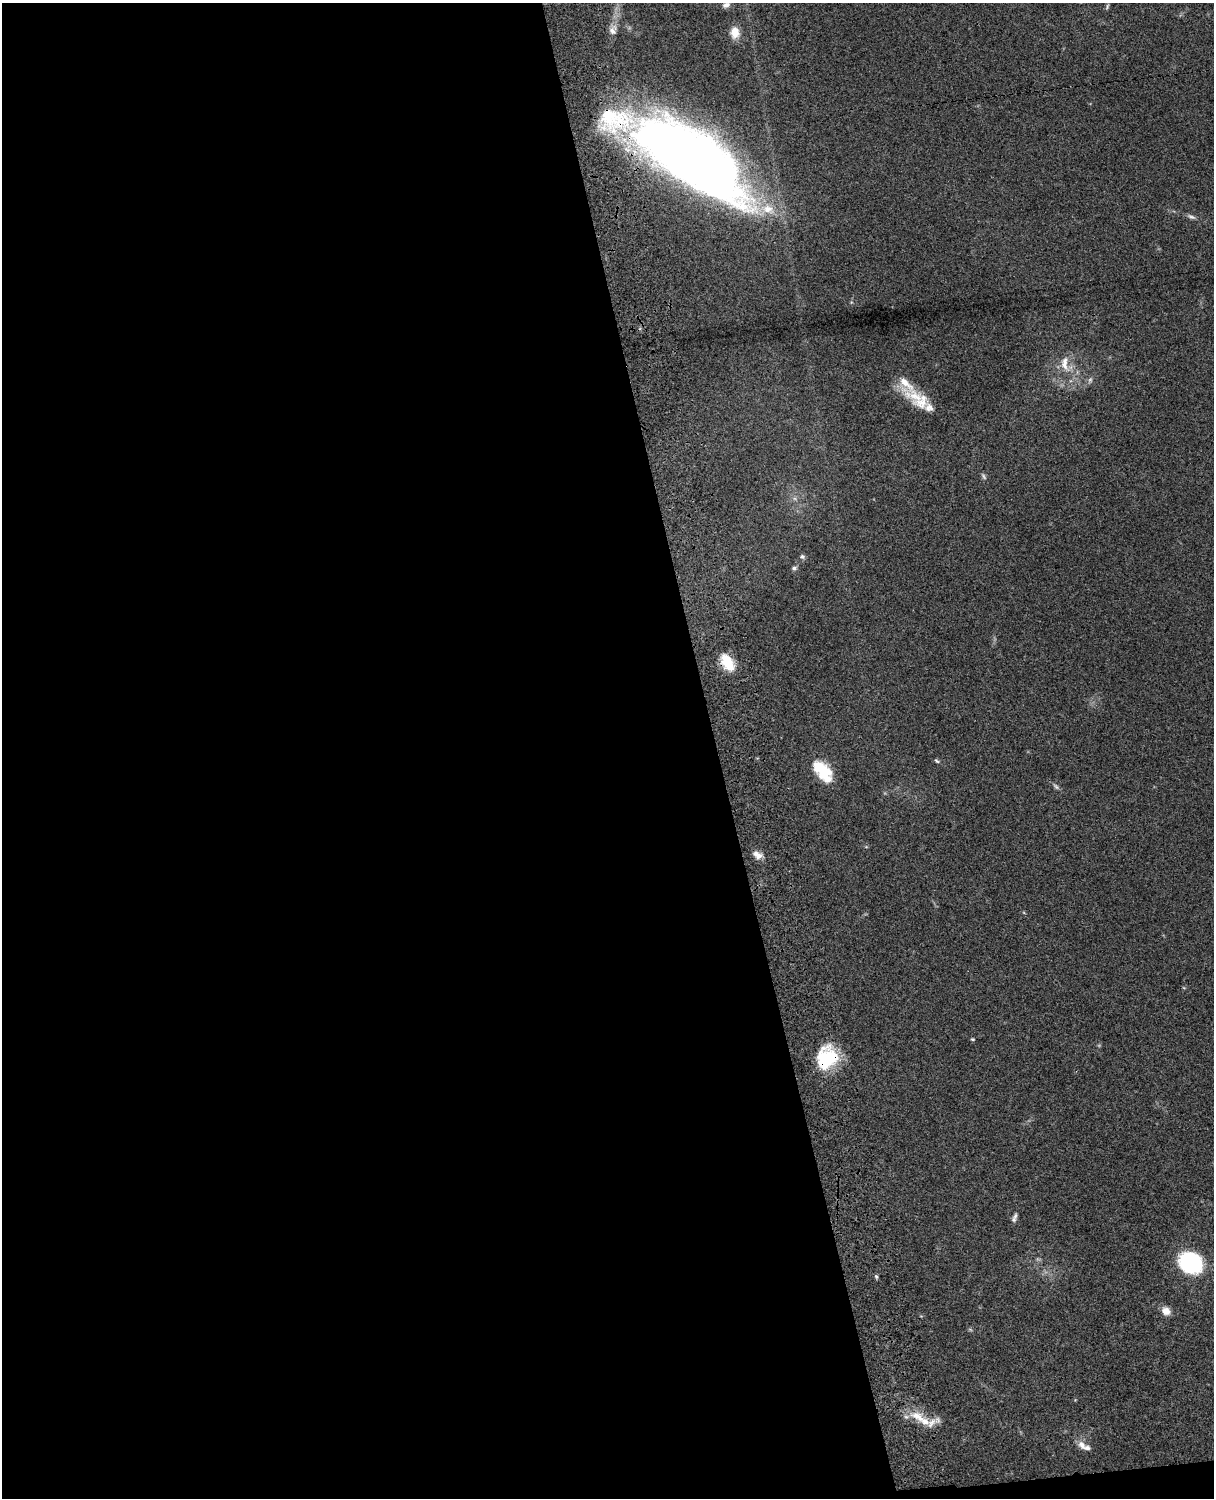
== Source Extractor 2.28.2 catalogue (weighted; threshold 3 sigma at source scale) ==
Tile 9 of 4 x 3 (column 1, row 3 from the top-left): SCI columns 121-1332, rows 277-1772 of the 5087 x 4926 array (HDU 1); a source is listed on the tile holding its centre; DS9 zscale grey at full resolution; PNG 1216 x 1500 px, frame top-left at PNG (2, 3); no overlay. Shown black and unused: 60% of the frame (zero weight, under 3 of 4 exposures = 6% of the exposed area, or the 3 px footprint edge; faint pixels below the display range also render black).
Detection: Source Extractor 2.28.2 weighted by HDU 2 'WHT'; one run over the whole footprint, this tile lists its part. Background 0.0806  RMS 0.0058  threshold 0.0262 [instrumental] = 3 sigma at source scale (4.5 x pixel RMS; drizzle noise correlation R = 1.50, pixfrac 1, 0.05/0.05 arcsec/px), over >= 5 px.
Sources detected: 35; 3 too faint to see at this stretch — not listed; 7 inside a brighter listed object's ellipse — not listed separately; the other 25 listed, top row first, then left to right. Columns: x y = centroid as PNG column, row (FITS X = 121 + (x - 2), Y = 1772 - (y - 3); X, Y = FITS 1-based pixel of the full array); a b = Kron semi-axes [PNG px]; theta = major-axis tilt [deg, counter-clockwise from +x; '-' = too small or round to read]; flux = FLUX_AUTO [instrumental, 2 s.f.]
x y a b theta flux
726 5 9 6 24 2.4
1107 6 8 4 67 0.93
613 30 15 11 82 4.6
735 32 12 9 -84 8.5
692 158 109 40 -34 810
1191 217 13 5 -20 1.9
1065 364 27 12 -80 11
916 396 41 14 -19 14
983 476 10 5 -60 1.3
802 557 7 6 - 1.4
794 568 6 6 - 1.5
727 662 22 13 -58 14
937 761 8 5 -34 0.98
823 771 25 13 -50 23
1056 786 12 5 -41 1.6
757 855 14 9 -26 4.5
973 1039 5 4 - 0.67
827 1057 26 22 64 32
1015 1216 10 7 71 2
1191 1262 21 17 -35 66
876 1277 7 4 -63 0.97
1166 1311 11 9 -45 5.3
970 1329 6 4 -20 0.76
918 1417 26 12 -28 12
1082 1445 14 10 -45 4.5
Overlapping masked pixels (flux is a lower limit): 3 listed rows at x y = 692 158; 727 662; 827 1057
Isophote crosses this tile's border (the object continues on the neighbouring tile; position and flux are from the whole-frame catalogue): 1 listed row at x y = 726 5